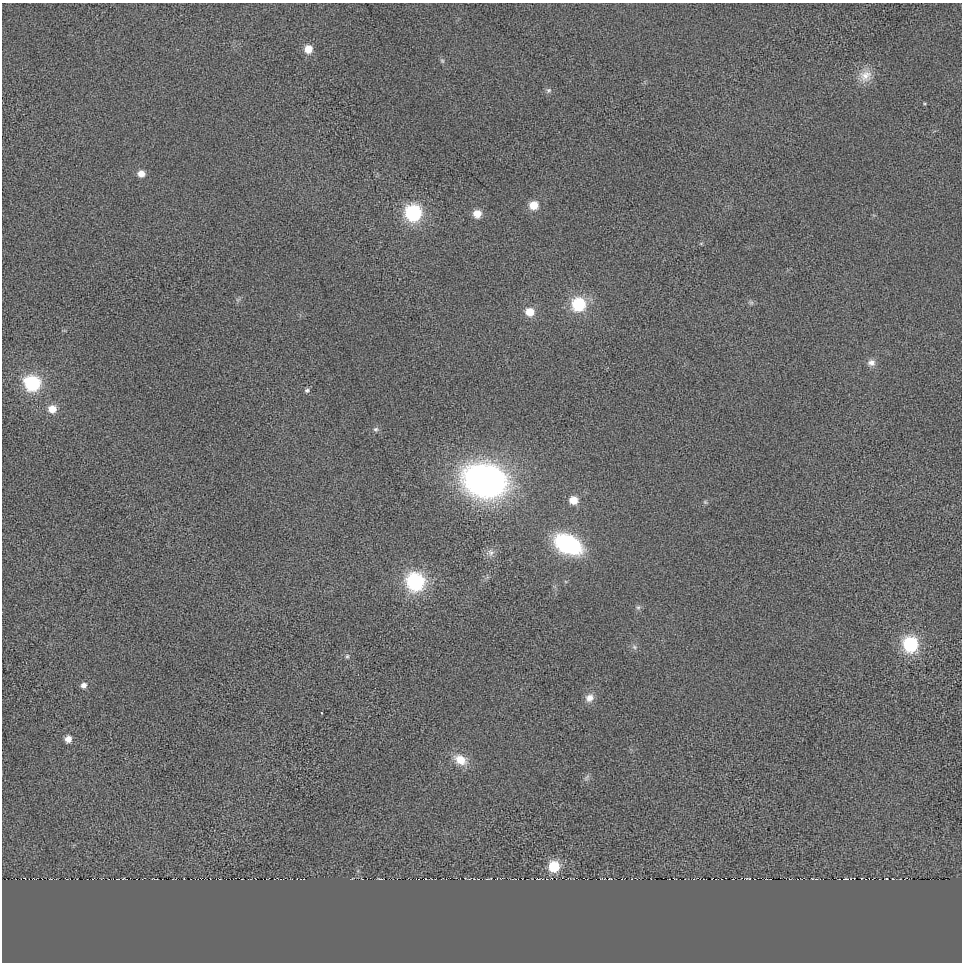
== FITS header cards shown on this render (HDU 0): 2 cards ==
NAXIS1  =                  960 / length of data axis 1
NAXIS2  =                  960 / length of data axis 2

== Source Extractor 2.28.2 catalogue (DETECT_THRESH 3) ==
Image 960 x 960 px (HDU 0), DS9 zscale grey, 1 PNG px = 1 image px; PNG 964 x 964 px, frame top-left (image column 1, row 960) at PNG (2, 3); no overlay
Background 14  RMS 450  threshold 1340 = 3 sigma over >= 5 px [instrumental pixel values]
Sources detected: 40; all 40 listed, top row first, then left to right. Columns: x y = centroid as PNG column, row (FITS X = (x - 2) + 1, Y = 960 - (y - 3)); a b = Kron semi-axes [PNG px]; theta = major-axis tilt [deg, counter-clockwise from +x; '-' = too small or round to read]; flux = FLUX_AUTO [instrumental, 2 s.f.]
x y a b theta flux
308 49 8 8 - 4.0e+05
442 61 6 5 - 5.1e+04
865 76 18 16 39 4.5e+05
549 90 8 7 - 7.5e+04
141 174 7 7 - 2.8e+05
534 205 8 7 - 5.3e+05
413 213 9 9 - 4.0e+06
477 214 7 7 - 4.3e+05
701 243 6 4 1 3.5e+04
751 302 9 4 -8 6.2e+04
578 304 9 9 - 2.2e+06
530 312 8 7 - 5.7e+05
871 363 11 9 14 1.8e+05
32 383 9 9 - 3.1e+06
307 390 7 5 16 7.4e+04
52 409 8 8 - 3.9e+05
376 429 7 6 - 7.8e+04
485 480 38 29 -15 1.2e+07
573 500 8 8 - 4.5e+05
705 502 7 4 -45 3.8e+04
568 544 26 15 -26 4.1e+06
491 553 11 8 -71 1.6e+05
415 582 10 9 - 5.7e+06
638 607 7 5 67 7.1e+04
910 644 9 8 - 3.3e+06
634 647 8 6 -23 8.0e+04
347 656 6 5 - 5.0e+04
83 685 7 6 - 1.4e+05
589 698 11 9 44 2.3e+05
322 713 2 2 - 1.8e+04
68 739 6 6 - 2.6e+05
460 760 18 12 -30 5.3e+05
586 778 11 4 50 7.6e+04
554 866 8 8 - 1.2e+06
748 878 6 2 -1 2.5e+04
123 879 4 2 - 1.7e+04
380 879 4 2 - 3.1e+04
610 879 3 2 - 2.2e+04
812 879 3 2 - 1.7e+04
846 879 7 3 0 3.4e+04